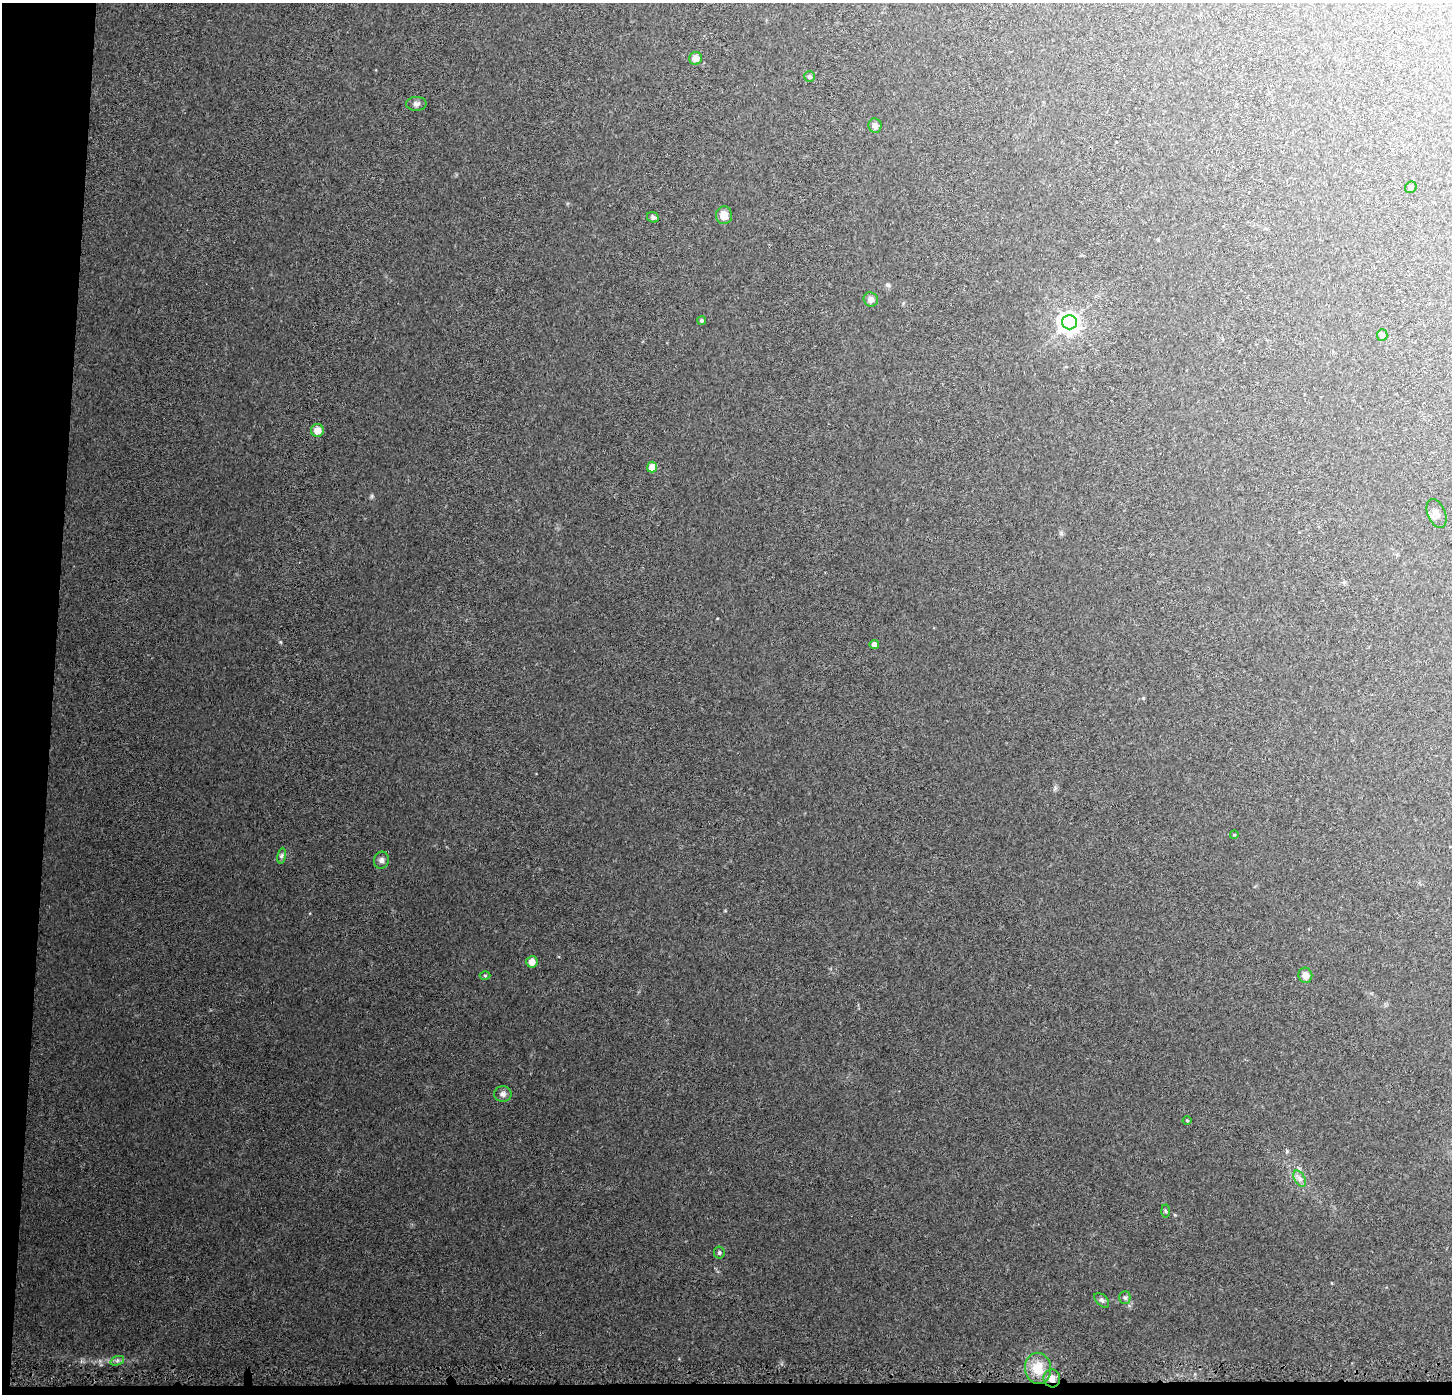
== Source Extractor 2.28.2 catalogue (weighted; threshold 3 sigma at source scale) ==
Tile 7 of 3 x 3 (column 1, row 3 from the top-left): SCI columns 1-1450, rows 238-1629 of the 4359 x 4647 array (HDU 1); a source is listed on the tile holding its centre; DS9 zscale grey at full resolution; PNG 1454 x 1396 px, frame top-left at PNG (2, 3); each listed source drawn as its Kron ellipse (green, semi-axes under 4 px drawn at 4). Shown black and unused: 4% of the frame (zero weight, under 3 of 5 exposures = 2% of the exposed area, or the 3 px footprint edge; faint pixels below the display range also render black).
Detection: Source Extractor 2.28.2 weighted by HDU 2 'WHT'; one run over the whole footprint, this tile lists its part. Background 0.0273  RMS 0.0037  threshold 0.0165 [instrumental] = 3 sigma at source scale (4.5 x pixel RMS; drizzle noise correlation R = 1.50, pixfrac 1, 0.0396/0.0396 arcsec/px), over >= 5 px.
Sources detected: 31; all 31 listed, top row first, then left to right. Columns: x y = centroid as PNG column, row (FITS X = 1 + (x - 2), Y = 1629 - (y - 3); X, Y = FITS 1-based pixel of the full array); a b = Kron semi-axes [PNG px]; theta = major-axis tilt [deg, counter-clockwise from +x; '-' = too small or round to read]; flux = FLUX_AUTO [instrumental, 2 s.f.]
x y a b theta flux
696 58 6 6 - 3.2
809 77 5 5 - 0.67
416 104 10 7 1 1.2
875 126 7 6 - 1.4
1411 187 6 5 - 0.59
724 215 9 8 - 3.4
653 217 6 5 - 0.82
871 299 7 7 - 1.8
702 320 4 4 - 0.5
1069 322 7 7 - 220
1382 335 5 5 - 1.6
317 430 6 6 - 4
652 467 5 5 - 4.1
1437 513 15 8 -68 2.1
874 645 5 4 - 1.7
1234 835 4 3 - 0.29
282 856 8 4 81 0.69
381 860 8 7 - 1.2
532 962 6 5 - 3
485 975 5 3 - 0.35
1305 975 7 7 - 2.5
503 1094 8 8 - 1.4
1187 1120 4 3 - 0.32
1300 1179 9 5 -59 1.3
1165 1211 6 4 -87 0.48
719 1253 6 5 - 0.72
1125 1298 6 5 - 0.76
1102 1300 9 5 -44 0.94
117 1361 7 4 20 0.81
1038 1368 15 13 -82 7.3
1052 1378 9 8 - 2.4
Overlapping masked pixels (flux is a lower limit): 1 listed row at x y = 1052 1378
Unlisted compact peaks at least as high as the median listed source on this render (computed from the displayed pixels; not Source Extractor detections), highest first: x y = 280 642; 372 496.